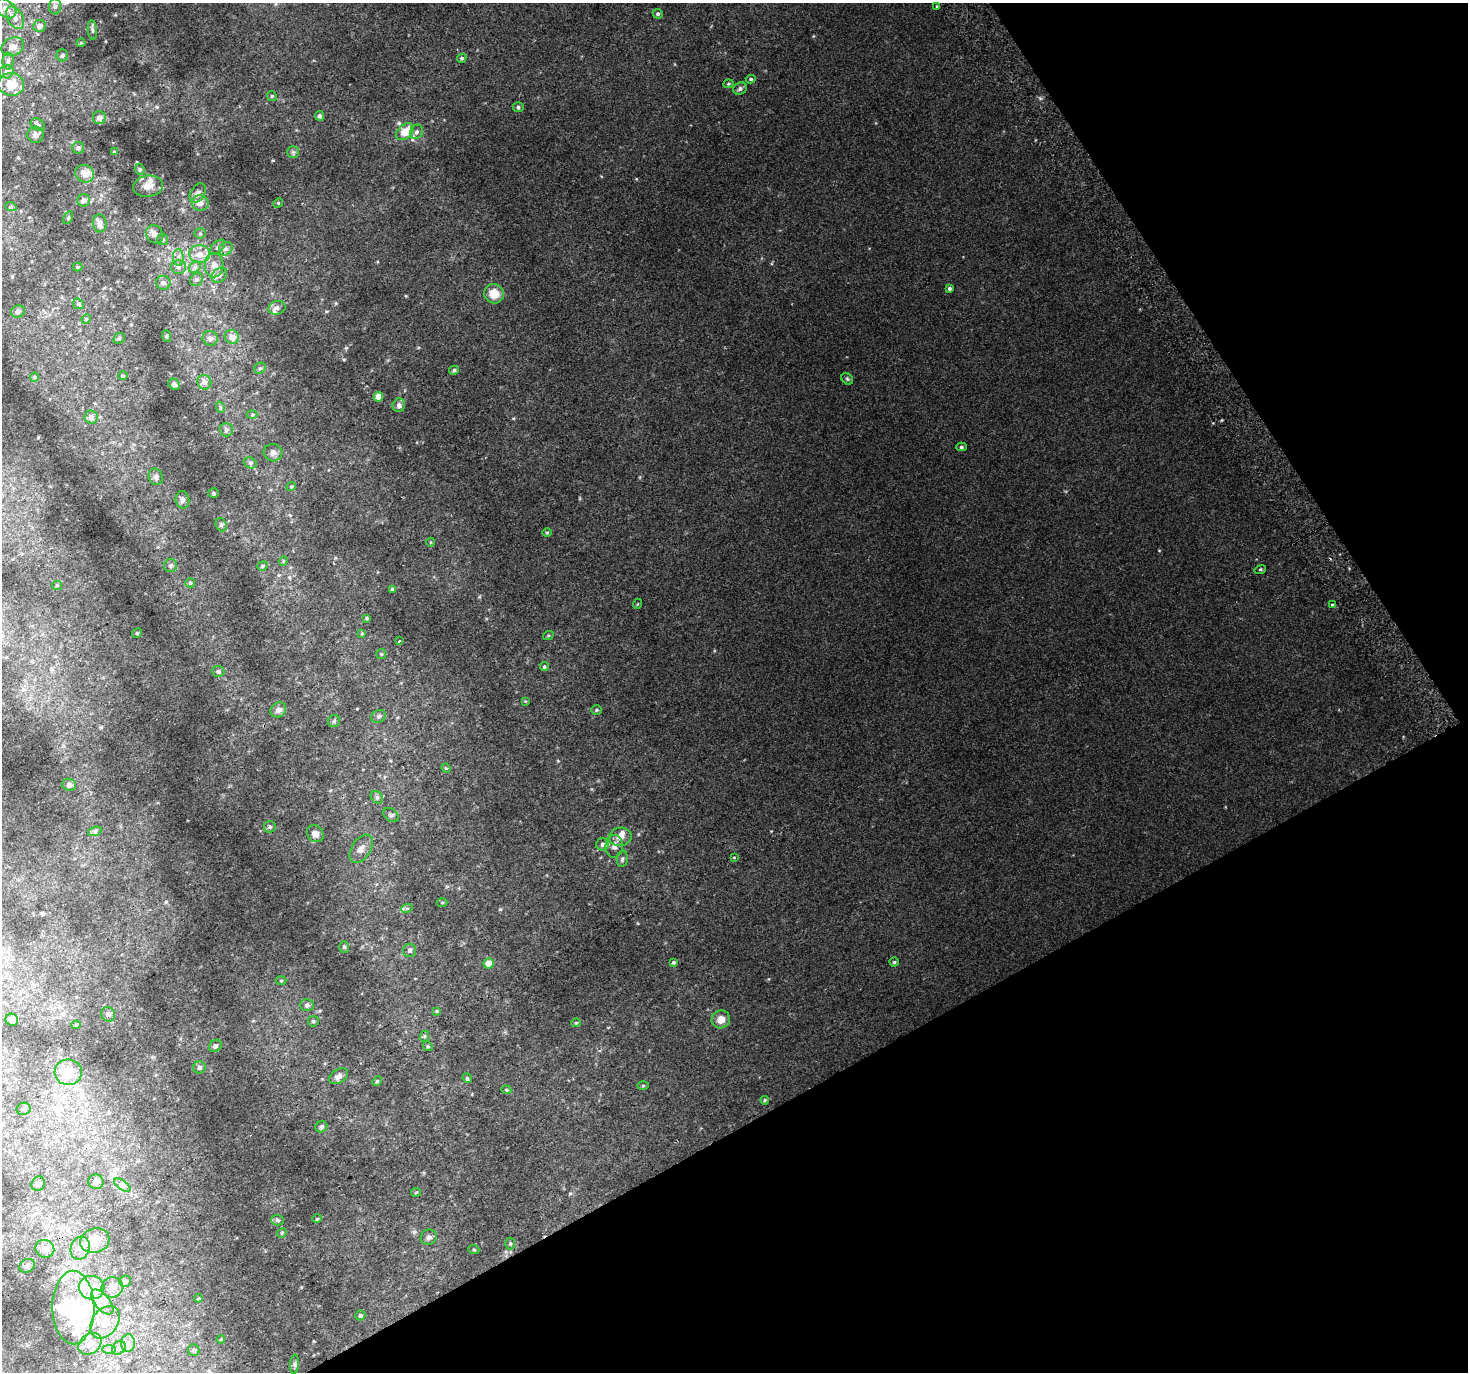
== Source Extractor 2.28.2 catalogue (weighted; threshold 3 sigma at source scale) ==
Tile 12 of 4 x 4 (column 4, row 3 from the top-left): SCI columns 4442-5907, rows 1569-2938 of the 5943 x 5816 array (HDU 1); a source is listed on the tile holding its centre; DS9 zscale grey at full resolution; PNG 1470 x 1374 px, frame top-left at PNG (2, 3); each listed source drawn as its Kron ellipse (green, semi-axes under 4 px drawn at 4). Shown black and unused: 28% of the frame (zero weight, under 2 of 3 exposures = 2% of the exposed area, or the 3 px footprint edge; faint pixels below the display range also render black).
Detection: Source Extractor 2.28.2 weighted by HDU 2 'WHT'; one run over the whole footprint, this tile lists its part. Background 0.0308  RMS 0.0078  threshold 0.0351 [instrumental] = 3 sigma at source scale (4.5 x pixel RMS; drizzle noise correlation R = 1.50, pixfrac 1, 0.0396/0.0396 arcsec/px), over >= 5 px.
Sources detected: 196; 5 inside a brighter object's white glare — neither listed nor drawn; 13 inside a brighter listed object's ellipse — not listed separately; the other 178 listed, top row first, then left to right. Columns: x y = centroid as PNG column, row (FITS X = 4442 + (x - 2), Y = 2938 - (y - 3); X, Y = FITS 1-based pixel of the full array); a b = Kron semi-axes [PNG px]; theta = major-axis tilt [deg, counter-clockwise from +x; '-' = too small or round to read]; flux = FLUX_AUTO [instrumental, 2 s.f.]
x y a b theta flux
55 6 8 6 -89 2.3
937 7 4 3 - 0.84
5 8 12 8 -39 6.5
658 14 5 4 - 1.2
15 18 12 7 -60 4.9
39 26 6 6 - 3.6
92 30 10 4 -84 1.5
81 43 4 4 - 0.7
13 47 12 9 25 5.8
62 55 6 6 - 1.6
462 58 5 4 - 1.2
8 61 8 5 90 1.7
7 72 7 6 - 2.9
751 79 5 4 - 1.1
11 84 13 11 -11 16
728 84 5 3 - 0.85
740 89 7 6 - 1.9
272 96 5 4 - 0.98
518 107 5 5 - 1.3
320 116 5 4 - 1.7
99 118 6 6 - 3.5
38 125 7 5 -34 2.2
405 132 10 6 42 13
416 132 7 6 - 2.2
36 135 8 8 - 4
78 148 6 6 - 1.9
114 152 3 3 - 0.66
293 152 5 5 - 1.4
140 169 6 4 -67 1.1
85 174 9 8 - 7.7
148 186 15 10 7 5.7
198 193 10 7 57 3.5
84 200 6 6 - 2.7
200 203 8 7 - 5.4
278 203 5 4 - 0.82
11 207 6 4 -18 0.95
68 218 7 4 64 0.89
100 223 9 7 -82 3.9
200 233 5 5 - 1.1
154 234 9 8 - 3.3
163 239 5 5 - 1.3
217 247 9 5 45 1.9
226 249 7 6 - 2.1
200 254 10 9 - 6.5
178 257 8 5 -85 2.4
214 265 12 9 90 5.5
78 267 5 4 - 0.86
178 267 7 7 - 2.5
195 267 6 5 - 1.8
219 275 8 6 45 2.5
197 279 7 6 - 1.9
163 283 7 7 - 2.3
949 288 4 4 - 1.4
494 294 10 9 - 11
78 304 6 5 - 1.1
277 308 9 6 18 2.4
18 311 7 6 - 1.9
86 319 5 4 - 0.7
166 336 6 4 -72 0.83
232 337 7 6 - 5.6
119 338 6 5 - 1.1
210 338 7 7 - 3.1
260 368 6 5 - 1.4
454 370 5 4 - 1.4
123 376 5 3 - 0.76
34 377 5 3 - 0.61
847 379 6 5 - 1.1
204 382 7 7 - 3.2
174 384 6 5 - 2.1
378 397 5 4 - 10
399 405 7 6 - 2.8
220 407 6 3 -72 0.99
252 414 5 3 - 0.79
91 417 6 6 - 2.9
226 430 7 6 - 2.2
961 447 5 4 - 1.3
273 453 9 8 - 3.1
250 463 7 5 -21 1.5
156 477 8 7 - 2.1
291 486 5 4 - 0.82
214 493 5 4 - 0.92
182 500 9 7 -85 2.7
221 525 7 5 -70 1.3
547 532 5 3 - 0.71
431 542 4 3 - 0.62
283 561 5 4 - 0.89
170 565 6 6 - 1.7
263 566 5 4 - 1
1260 569 6 4 19 0.83
190 583 5 4 - 0.88
57 585 5 4 - 0.85
392 589 4 4 - 0.91
637 604 5 3 - 0.59
1332 605 4 3 - 1.4
367 618 4 3 - 0.84
137 633 5 4 - 0.82
362 633 4 3 - 0.79
548 636 5 3 - 0.7
399 641 3 2 - 1.6
381 654 5 4 - 0.83
544 667 4 4 - 1.2
218 671 6 5 - 1.7
525 701 4 3 - 0.55
278 710 8 7 - 3.6
597 710 5 4 - 1
379 716 7 6 - 1.8
334 721 6 6 - 1.3
446 768 5 4 - 0.75
69 785 7 6 - 2.3
377 797 7 5 -46 1.6
391 815 8 6 -37 1.8
270 827 6 5 - 1.5
95 831 7 4 18 1.7
315 834 9 7 -49 5
620 837 11 9 10 5.2
603 844 6 6 - 2.5
614 846 11 8 89 4.5
361 849 15 9 57 5.4
734 858 3 3 - 2
622 859 8 5 80 1.6
442 902 5 3 - 0.74
407 908 6 3 18 1
344 947 6 5 - 1.3
410 950 7 6 - 2.1
673 962 4 4 - 1
894 962 4 4 - 0.95
488 963 5 5 - 7.5
281 981 5 3 - 0.62
307 1005 7 5 1 1.5
437 1011 4 3 - 0.72
108 1014 7 6 - 1.8
721 1019 9 8 - 6.5
12 1020 6 6 - 2.8
313 1021 5 5 - 1.3
576 1023 4 4 - 0.75
76 1025 4 4 - 1.2
425 1036 6 3 69 0.98
215 1046 6 5 - 2
428 1046 5 4 - 0.94
200 1067 6 6 - 2
68 1072 14 13 - 12
338 1076 10 6 33 3.2
467 1078 5 4 - 1.3
377 1081 5 4 - 0.99
643 1085 5 3 - 0.84
506 1090 5 4 - 0.94
765 1100 4 4 - 0.85
24 1109 7 6 - 1.9
321 1127 6 5 - 1.5
96 1182 7 7 - 2.4
38 1184 7 6 - 2.5
122 1185 9 4 -35 1.9
416 1192 5 4 - 0.79
317 1219 5 3 - 0.65
278 1220 6 5 - 1.4
282 1233 5 4 - 0.91
429 1237 8 7 - 2.5
95 1241 15 12 18 12
510 1244 6 5 - 1.1
80 1248 12 9 68 5.7
45 1249 10 8 -32 4.2
474 1250 5 3 - 0.79
27 1266 8 6 31 1.7
125 1281 6 5 - 2.7
112 1287 11 10 - 5.4
92 1288 13 11 -11 9
198 1298 4 3 - 0.74
102 1302 15 7 -50 6.1
73 1308 37 21 -89 40
360 1315 5 5 - 1.5
105 1322 18 12 54 12
221 1339 4 3 - 0.66
128 1343 9 7 89 3.6
90 1344 12 10 40 8.1
119 1348 7 6 - 2.5
109 1349 7 4 0 1.7
194 1350 6 5 - 1.6
295 1364 10 4 86 1.5
Unlisted compact peaks at least as high as the median listed source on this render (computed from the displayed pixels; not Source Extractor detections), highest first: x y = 500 909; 38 437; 273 160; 558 761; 346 348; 344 360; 166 902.